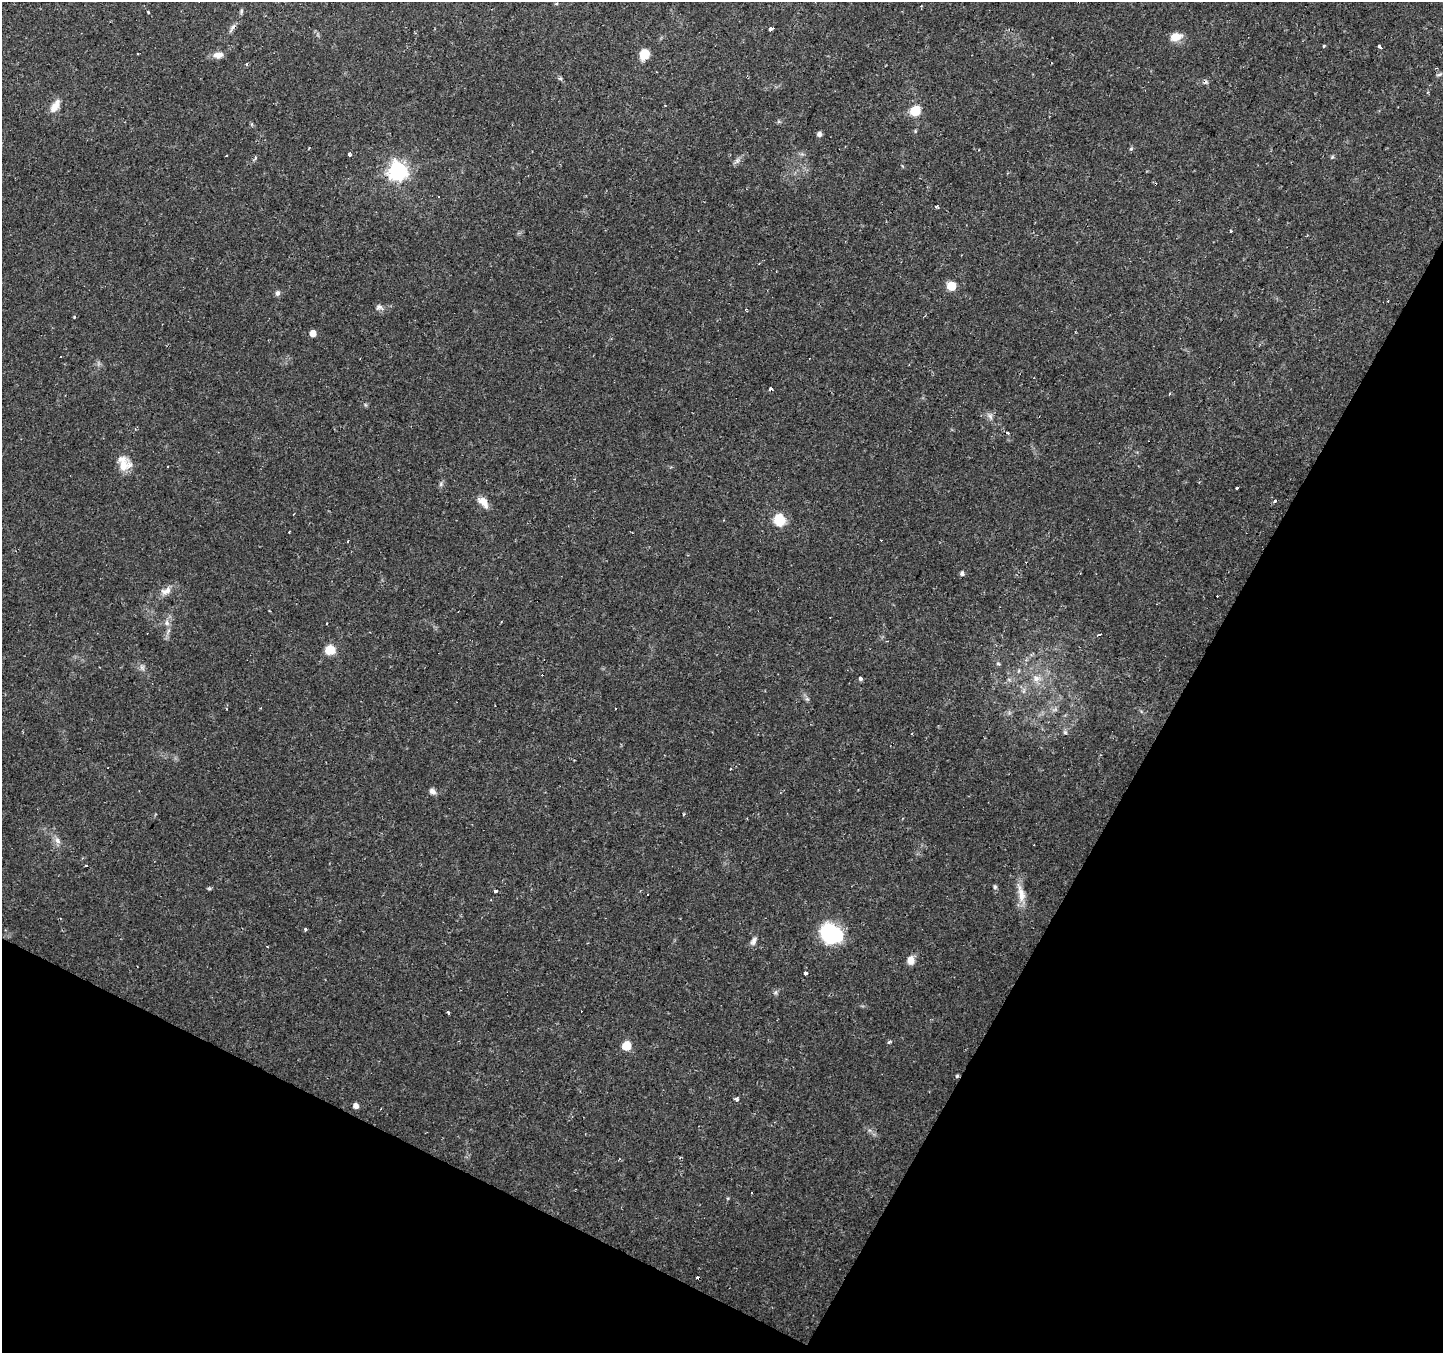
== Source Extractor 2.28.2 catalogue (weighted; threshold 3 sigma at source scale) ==
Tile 15 of 4 x 4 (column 3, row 4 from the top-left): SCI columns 2882-4322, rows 195-1545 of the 5765 x 5860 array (HDU 1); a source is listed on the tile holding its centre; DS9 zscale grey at full resolution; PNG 1445 x 1355 px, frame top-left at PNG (2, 2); no overlay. Shown black and unused: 27% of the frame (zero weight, under 2 of 3 exposures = <1% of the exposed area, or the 3 px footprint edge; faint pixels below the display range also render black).
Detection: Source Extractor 2.28.2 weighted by HDU 2 'WHT'; one run over the whole footprint, this tile lists its part. Background 0.0271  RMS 0.003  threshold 0.0136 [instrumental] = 3 sigma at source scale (4.5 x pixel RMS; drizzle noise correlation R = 1.50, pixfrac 1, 0.0396/0.0396 arcsec/px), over >= 5 px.
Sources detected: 94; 20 cosmic-ray / hot-pixel residue — not listed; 1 inside a brighter listed object's ellipse — not listed separately; the other 73 listed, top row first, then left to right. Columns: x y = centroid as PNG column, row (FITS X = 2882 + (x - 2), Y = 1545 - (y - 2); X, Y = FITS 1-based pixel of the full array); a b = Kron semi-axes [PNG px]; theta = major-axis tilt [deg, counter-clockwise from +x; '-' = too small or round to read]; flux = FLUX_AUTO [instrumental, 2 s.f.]
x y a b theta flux
556 4 5 3 - 0.37
148 11 3 3 - 0.69
241 11 7 5 71 0.59
233 27 12 6 43 1.1
771 28 4 3 - 7.7
1176 37 13 9 15 3.5
1324 46 4 3 - 0.36
1379 46 3 3 - 2.6
644 54 9 8 - 5.9
218 55 12 8 4 2.3
1439 75 8 4 9 0.53
55 106 18 8 58 3
915 111 6 6 - 19
819 134 5 5 - 1.2
309 148 3 2 - 0.25
1131 149 6 5 - 0.46
349 154 3 3 - 2.7
1332 157 5 4 - 0.39
737 161 10 6 52 1
397 171 7 7 - 130
438 197 3 3 - 1.3
936 206 4 3 - 0.41
1230 231 3 3 - 0.45
951 286 6 6 - 9.8
277 293 8 6 89 0.86
379 307 10 8 2 1.1
746 310 5 2 - 0.29
75 316 4 3 - 0.36
313 333 5 5 - 2.8
61 357 3 3 - 2.9
1169 394 3 3 - 1.6
990 416 10 6 -53 1.1
123 465 17 12 64 4.3
441 484 6 5 - 0.61
1237 488 3 3 - 1.1
1275 501 3 3 - 1.2
483 502 16 8 -47 2.9
779 520 6 6 - 25
289 532 3 2 - 0.44
347 542 3 3 - 0.65
962 573 5 5 - 0.86
166 591 16 10 24 2.4
167 623 9 7 -71 1.3
1098 635 6 3 16 1.2
329 650 6 6 - 10
998 664 5 3 - 0.37
142 667 9 6 -74 0.99
860 678 3 3 - 4.7
1036 678 11 9 -30 2.2
1009 680 6 4 -19 0.49
807 699 5 5 - 0.61
1055 710 10 3 21 0.57
1065 732 6 5 - 0.53
432 791 9 6 -43 1.2
58 840 10 7 -59 1.5
86 865 3 2 - 0.46
995 887 6 5 - 0.61
209 888 6 4 -1 0.4
496 891 3 3 - 0.81
1021 893 28 8 -75 4
305 929 3 3 - 0.58
830 933 24 18 -28 21
753 941 12 6 62 1.2
267 947 3 2 - 0.3
911 960 10 8 83 2.4
806 973 3 3 - 3.2
775 993 6 4 19 0.52
448 1013 4 3 - 0.75
889 1042 5 3 - 0.59
626 1046 6 6 - 9.5
736 1099 5 3 - 1.1
356 1106 5 5 - 1.5
751 1193 3 3 - 1.1
Overlapping masked pixels (flux is a lower limit): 1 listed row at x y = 233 27